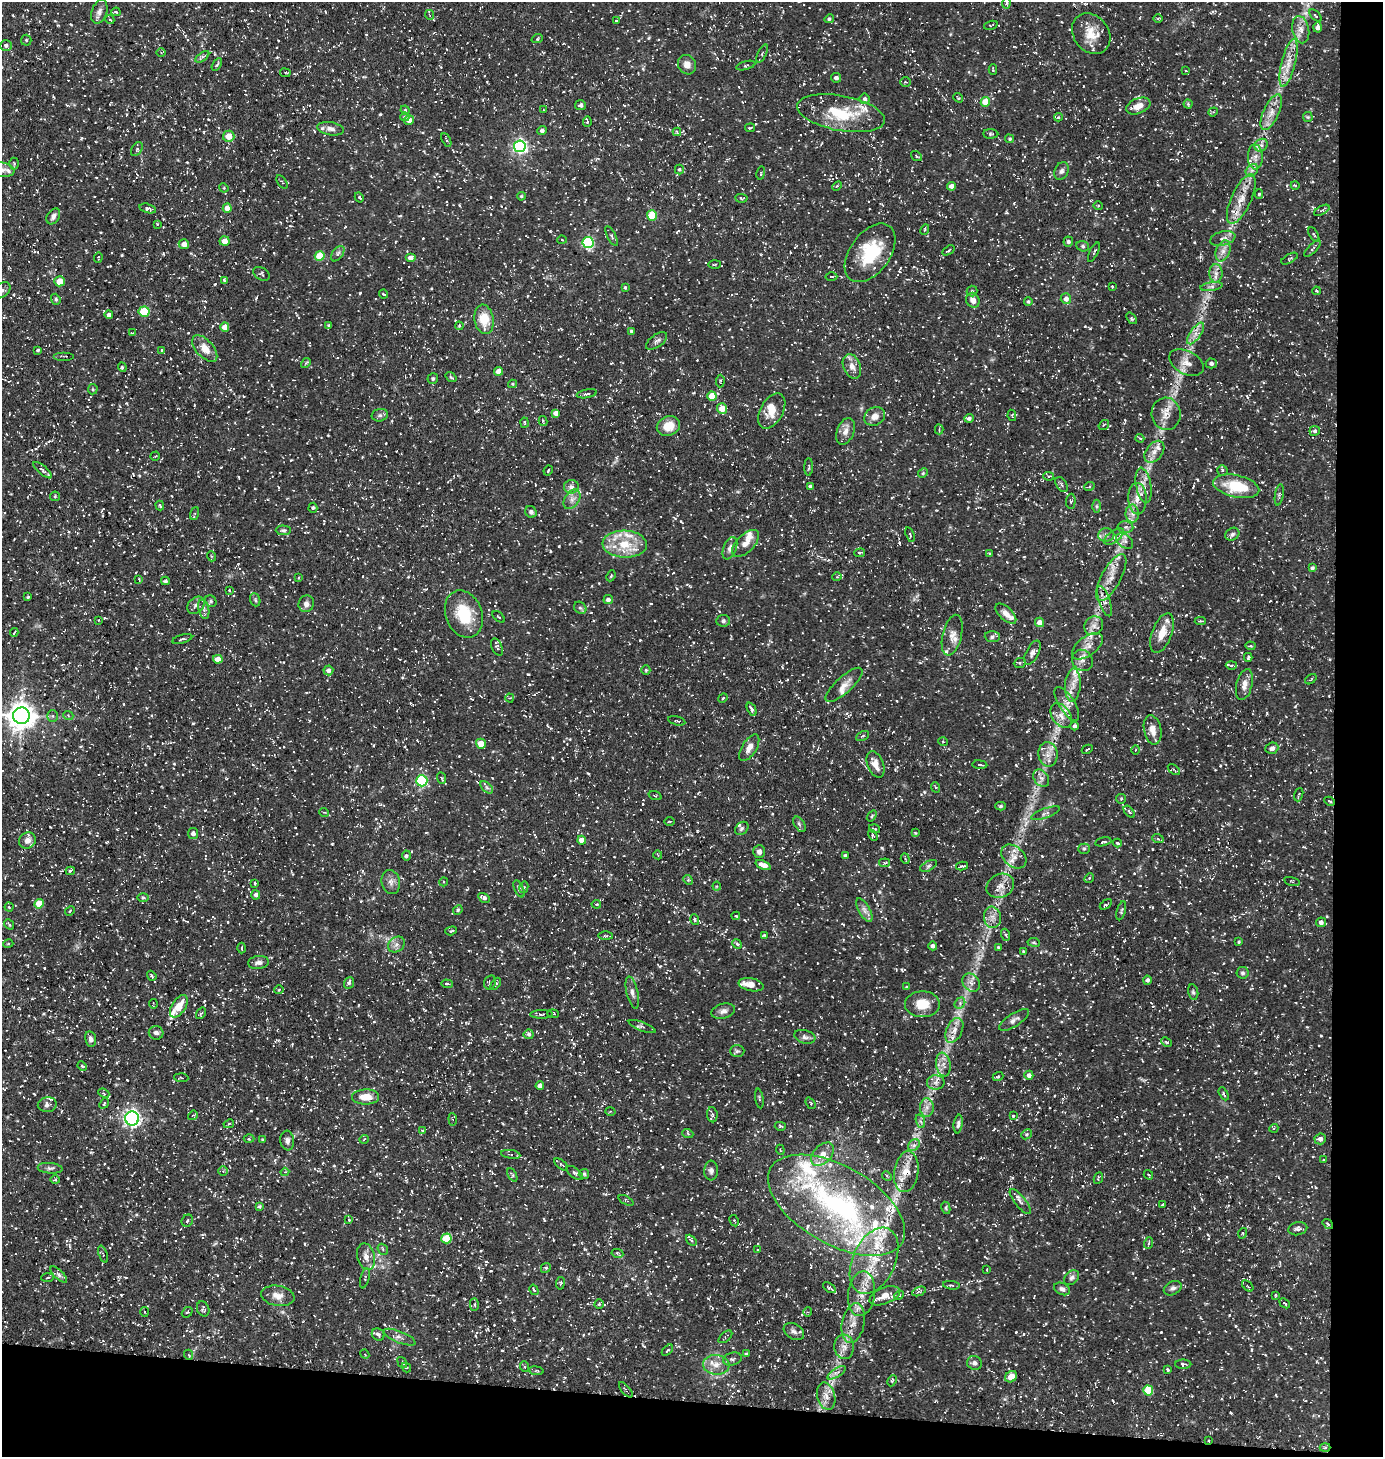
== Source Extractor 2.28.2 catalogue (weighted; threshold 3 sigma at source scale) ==
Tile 9 of 3 x 3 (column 3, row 3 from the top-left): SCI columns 2909-4289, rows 1-1455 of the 4388 x 4367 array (HDU 1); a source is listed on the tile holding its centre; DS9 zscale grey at full resolution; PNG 1385 x 1459 px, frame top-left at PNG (2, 2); each listed source drawn as its Kron ellipse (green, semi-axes under 4 px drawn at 4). Shown black and unused: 7% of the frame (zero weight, under 3 of 5 exposures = <1% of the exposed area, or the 3 px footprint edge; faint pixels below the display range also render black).
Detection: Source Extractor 2.28.2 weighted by HDU 2 'WHT'; one run over the whole footprint, this tile lists its part. Background 0.109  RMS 0.0045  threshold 0.0201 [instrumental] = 3 sigma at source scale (4.5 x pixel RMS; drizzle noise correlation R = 1.50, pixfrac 1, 0.05/0.05 arcsec/px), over >= 5 px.
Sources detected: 1017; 4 too faint to see at this stretch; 1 inside a brighter object's white glare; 55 cosmic-ray / hot-pixel residue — neither listed nor drawn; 60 inside a brighter listed object's ellipse — not listed separately; of the other 897, all 500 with FLUX_AUTO >= 0.46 (the completeness limit of this list) listed and drawn (397 fainter detections not listed), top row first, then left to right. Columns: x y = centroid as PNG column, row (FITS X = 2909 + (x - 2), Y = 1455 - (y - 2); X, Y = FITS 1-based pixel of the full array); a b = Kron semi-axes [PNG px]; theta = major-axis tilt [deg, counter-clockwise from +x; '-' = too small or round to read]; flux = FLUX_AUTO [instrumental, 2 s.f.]
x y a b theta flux
1006 3 5 3 - 0.72
99 12 12 7 70 2.2
116 12 4 3 - 0.49
430 15 5 3 - 0.46
1315 16 7 3 -46 0.63
1158 18 5 3 - 0.49
110 19 5 3 - 0.65
829 19 5 4 - 0.89
616 21 4 3 - 0.48
991 25 7 3 16 0.51
1318 27 5 4 - 2.1
1301 30 14 8 -78 3.4
1091 34 22 17 -53 8.3
537 39 6 3 19 0.46
26 40 5 5 - 0.82
6 46 6 5 - 1.2
161 52 5 3 - 0.48
762 54 10 4 64 0.83
202 57 8 4 34 0.94
1288 63 24 7 76 6.3
217 64 7 4 57 0.78
687 65 10 8 -63 3.2
746 66 10 3 14 0.56
993 70 5 3 - 0.47
1186 71 3 3 - 0.46
285 73 5 3 - 0.58
836 78 5 4 - 1.4
906 82 5 4 - 0.67
958 98 5 3 - 0.58
865 99 5 5 - 1.1
985 102 5 4 - 8.6
1188 104 4 4 - 0.65
580 105 5 5 - 1.1
1138 106 12 7 22 4.1
405 110 4 4 - 0.58
544 110 4 3 - 0.47
1213 112 5 4 - 0.54
1271 112 19 7 66 4.4
841 113 44 17 -10 22
405 117 5 4 - 0.7
1058 117 4 4 - 0.48
1308 117 5 5 - 0.55
409 120 5 5 - 2.2
587 122 5 4 - 0.51
750 128 5 3 - 0.57
331 129 13 6 -10 2.5
542 130 5 4 - 1.6
677 132 4 4 - 0.57
991 134 7 5 -2 0.72
229 136 5 5 - 6.5
1010 139 4 4 - 0.67
446 140 7 3 -61 0.62
1261 145 7 6 - 1.6
520 146 6 6 - 110
137 149 8 5 59 0.93
916 156 6 3 -37 0.5
1255 157 12 7 -88 3.1
14 164 6 5 - 0.62
2 169 13 7 -10 2.1
679 169 5 4 - 0.72
1252 170 7 5 44 1.3
1061 171 9 7 65 1.5
761 173 7 4 78 0.57
282 182 7 3 -56 0.49
1295 185 4 3 - 0.47
837 186 5 3 - 0.53
951 186 4 4 - 2.6
224 188 5 4 - 0.49
1259 194 5 4 - 0.78
521 196 4 3 - 0.57
359 197 5 3 - 0.49
741 198 6 4 -5 0.72
1241 199 27 10 66 7.6
1098 205 5 3 - 0.49
148 208 8 4 -14 1.3
227 208 4 4 - 4.7
1322 210 8 3 29 0.86
652 215 5 5 - 14
53 216 8 6 57 1.7
157 224 3 3 - 0.5
925 229 5 4 - 0.67
1314 235 8 2 -60 0.48
612 236 11 4 -63 0.94
1223 238 13 7 13 2.5
562 240 4 4 - 0.53
224 241 5 4 - 3.9
1068 242 5 5 - 1.2
588 243 5 5 - 51
184 244 5 5 - 2.8
1083 246 6 5 - 0.82
1313 249 10 3 46 0.87
948 250 6 2 34 0.57
1223 251 11 7 70 2.7
1094 252 10 2 64 0.54
870 253 33 20 54 22
338 254 9 5 53 1.2
320 256 5 5 - 11
98 258 5 3 - 0.59
410 258 5 4 - 2.7
1290 259 9 4 29 0.8
714 264 6 3 2 0.5
1216 273 9 6 89 2
261 274 9 6 -33 0.98
831 276 6 3 -1 0.48
224 280 4 3 - 0.74
60 281 5 5 - 6
1112 286 3 2 - 0.52
625 287 3 3 - 0.58
1211 287 11 4 9 1.3
2 290 10 6 38 1.9
972 291 5 5 - 0.7
1316 291 4 3 - 0.5
384 294 4 3 - 0.53
56 299 6 4 -69 0.7
1066 299 5 5 - 2.6
973 300 7 6 - 3.6
1028 301 4 3 - 0.61
144 312 5 5 - 15
109 315 4 4 - 1.6
1131 318 6 3 -50 0.73
484 319 15 9 -81 10
329 326 4 3 - 0.86
459 326 4 4 - 0.5
225 327 4 4 - 4.2
631 331 3 3 - 0.87
132 333 4 3 - 0.48
1196 333 12 5 55 2.8
657 341 12 6 36 1.6
205 348 16 8 -48 5.1
38 350 3 3 - 0.66
161 350 4 3 - 0.46
64 356 10 2 0 0.56
306 363 5 4 - 0.64
1186 363 18 11 -28 4.4
1211 363 5 5 - 1.3
852 366 13 8 -69 3.3
122 367 5 3 - 0.54
498 371 4 4 - 3.5
451 377 6 3 -36 0.58
433 378 5 5 - 0.85
720 381 6 4 86 0.63
512 384 4 4 - 0.5
93 389 5 5 - 0.57
587 394 10 3 11 0.82
712 396 5 4 - 8.3
722 408 5 5 - 5.8
772 411 19 11 60 6.4
555 413 4 4 - 2.4
1166 414 16 14 -84 5.4
380 415 8 6 13 1.2
1012 415 6 3 -80 0.53
875 416 11 8 28 3.5
969 418 4 4 - 1.3
543 421 5 2 - 0.71
524 423 5 3 - 0.64
1104 425 6 2 36 0.46
668 426 12 9 22 7
939 429 5 3 - 0.52
845 431 14 8 68 3.1
1315 431 5 5 - 1
1140 438 4 3 - 0.6
1154 452 12 8 51 3.1
155 456 5 2 - 0.46
809 467 9 3 89 0.6
43 470 12 4 -40 1.1
548 470 5 3 - 0.55
1222 470 5 5 - 0.96
923 473 5 4 - 0.51
1048 476 5 4 - 0.58
1061 484 8 5 -57 1.1
1144 485 18 7 -79 3.9
810 486 3 3 - 0.78
1236 486 23 11 -12 16
571 487 7 6 - 1.9
1089 487 5 3 - 0.47
1279 495 11 4 81 0.86
55 496 5 4 - 0.6
572 499 11 7 55 2.3
1137 499 16 9 -88 4.6
1071 501 7 5 87 0.84
160 506 5 3 - 0.67
1097 506 6 4 -90 0.72
313 508 5 4 - 0.87
531 512 6 5 - 1.4
195 513 6 4 70 0.6
1132 514 9 6 -89 2.1
1125 527 8 6 0 1.4
283 530 7 5 -1 0.87
1232 534 7 6 - 1
910 535 8 3 -72 0.59
1106 535 8 6 1 1.5
1114 537 12 5 36 1.8
1125 541 9 6 -40 1.8
745 543 17 8 44 3.7
625 544 22 13 -2 12
730 548 11 6 68 2.1
860 553 5 3 - 0.68
990 553 3 2 - 0.61
211 556 5 3 - 0.47
1312 568 4 4 - 1
611 576 6 3 66 0.56
837 577 5 4 - 0.53
1111 577 26 9 61 6.5
299 578 3 3 - 0.47
139 579 4 2 - 0.46
165 581 4 3 - 1
229 590 3 2 - 0.69
28 597 4 3 - 0.53
255 600 7 5 -70 0.72
608 600 5 4 - 1.6
211 601 6 5 - 0.84
1105 601 16 5 -70 2.2
306 604 8 7 - 2.1
196 605 10 7 44 1.9
580 608 7 5 -42 0.89
204 609 10 5 -78 1.5
464 614 24 18 -69 16
1006 614 13 6 -44 2.9
499 617 7 3 -40 0.54
98 620 3 2 - 0.46
723 621 7 6 - 1.1
1200 621 5 3 - 0.69
1039 622 4 4 - 3.9
1094 626 10 9 - 2.6
14 633 4 2 - 0.59
1162 633 21 10 69 7.4
952 635 21 9 77 4.1
992 637 7 5 -4 1.1
182 639 10 3 15 0.76
1087 646 18 9 37 4.4
1250 646 5 3 - 0.65
497 647 9 5 -66 0.82
1032 653 13 6 63 2.3
1248 657 4 3 - 0.62
218 659 4 4 - 4.2
1082 660 11 10 - 2.9
1020 663 6 5 - 0.89
1231 665 5 3 - 0.71
328 670 5 5 - 1.9
646 670 5 4 - 0.56
1311 679 6 3 38 0.54
844 685 24 8 42 3.9
1073 685 16 7 87 4.4
1244 685 16 8 76 3.4
510 698 4 4 - 0.47
723 698 5 4 - 0.47
1067 704 19 8 -57 3.4
752 709 7 4 -64 1.3
68 715 5 3 - 0.52
21 716 8 8 - 560
53 716 6 5 - 0.86
1061 716 13 9 -56 3.5
677 721 9 3 -13 0.59
1074 726 4 4 - 1.2
1153 730 15 8 -78 4.2
862 736 7 4 27 0.77
943 742 5 4 - 0.5
481 744 5 4 - 6
749 748 15 7 57 3.3
1272 748 6 5 - 1.7
1087 749 6 2 30 0.56
1136 750 5 3 - 0.46
1048 754 12 9 -81 3.8
875 764 14 8 -68 4
980 765 7 3 -6 0.59
1174 770 7 2 -37 0.51
441 778 6 3 -67 0.49
1041 778 9 7 -54 1.9
422 781 6 5 - 50
487 787 7 4 -43 1
935 787 5 3 - 0.46
1299 795 7 3 72 0.6
655 796 7 3 -19 0.57
1121 799 5 4 - 0.55
1330 801 5 3 - 0.51
1000 806 5 4 - 0.73
324 812 5 3 - 0.52
1129 812 7 4 -53 0.66
1045 813 15 4 21 1.5
872 816 6 3 53 0.52
670 821 5 2 - 0.46
799 824 8 5 -58 1.2
742 828 7 5 44 1
874 829 6 3 -15 0.47
915 833 3 3 - 0.53
193 834 5 5 - 1.7
873 835 6 4 -58 0.88
1158 839 6 3 -19 0.53
27 840 9 7 37 2.5
582 840 4 4 - 4.2
1103 842 8 3 13 0.86
1117 843 4 3 - 0.71
1084 849 5 5 - 0.74
759 852 6 6 - 1.6
658 855 4 3 - 0.46
407 856 5 4 - 0.75
845 856 4 3 - 0.96
1014 856 14 10 -40 4.2
905 859 5 4 - 0.54
885 863 5 3 - 0.54
763 865 8 4 -23 2.7
928 866 9 5 27 1
962 866 6 3 12 0.63
70 871 4 3 - 0.81
1089 878 5 4 - 0.62
688 880 5 4 - 0.54
1292 881 8 3 -13 0.5
391 882 12 9 -77 2.4
443 882 4 3 - 0.48
255 883 4 3 - 0.65
717 886 4 4 - 0.61
1000 886 14 11 26 4.2
524 887 6 4 78 0.62
519 889 9 4 -65 1
256 895 4 4 - 1.6
143 898 6 3 -1 0.55
484 898 6 4 -31 1.5
39 904 5 4 - 8.6
596 904 5 3 - 0.61
1106 904 7 3 32 0.68
9 907 4 4 - 0.59
458 910 5 4 - 0.59
864 910 13 5 -60 2.1
70 911 5 4 - 0.59
1121 911 10 3 74 0.69
736 916 4 3 - 0.56
992 917 11 8 -81 2.9
695 920 5 4 - 0.72
1321 922 5 5 - 1.7
9 924 6 3 -50 0.68
451 931 6 3 16 0.68
764 935 4 3 - 0.64
1006 935 6 4 -71 0.71
605 936 7 3 -1 0.57
1034 942 6 3 -9 0.51
1239 942 3 3 - 0.49
8 944 5 3 - 0.47
396 944 9 7 36 2
737 944 5 4 - 0.72
933 946 4 4 - 1.6
998 947 4 4 - 0.51
242 948 5 2 - 0.61
1023 951 4 3 - 0.57
259 962 10 6 7 1.9
1243 973 6 6 - 1
152 976 5 3 - 0.62
1147 980 4 4 - 1.2
490 982 7 5 59 0.93
349 983 6 4 68 1.3
971 983 10 7 -47 2.4
447 984 6 3 -3 0.78
496 984 7 4 59 0.79
751 985 12 6 -11 3.4
907 987 4 3 - 0.54
279 990 4 4 - 0.51
1193 992 8 5 -79 0.9
632 993 16 5 -77 2
960 1003 6 5 - 1.1
153 1004 5 2 - 0.48
922 1004 17 13 0 8.2
179 1006 13 7 58 6.3
723 1011 12 7 15 2.2
201 1013 6 3 53 0.57
542 1014 11 4 0 0.8
553 1014 6 3 -4 0.67
1014 1020 17 6 33 2.1
642 1026 14 4 -22 1.1
954 1030 13 8 65 3.5
156 1033 7 6 - 1.6
529 1034 5 5 - 1
805 1037 11 6 -17 1.6
91 1039 8 5 -80 1.9
1167 1042 6 4 -39 0.68
737 1051 7 5 1 0.87
943 1064 12 7 -80 2.5
82 1066 5 3 - 0.47
1029 1075 4 4 - 1.8
998 1077 5 4 - 0.81
181 1078 7 3 -4 0.48
936 1082 9 7 4 2
540 1086 4 4 - 2.6
104 1093 6 4 -24 0.74
1224 1094 7 3 -62 0.74
366 1097 13 7 1 7.1
759 1099 10 3 -81 0.61
104 1103 5 3 - 0.6
811 1103 6 4 -51 0.58
47 1105 9 7 6 1.8
927 1107 9 7 89 2.3
610 1111 5 3 - 0.53
193 1115 5 4 - 0.6
712 1115 7 5 -84 0.92
1013 1116 3 3 - 0.59
132 1118 7 7 - 150
453 1119 6 4 -83 0.52
920 1121 7 4 -70 1.1
229 1124 5 4 - 0.59
958 1124 9 4 82 1.3
780 1126 5 3 - 0.67
1274 1128 4 4 - 0.54
422 1130 4 3 - 0.62
688 1134 5 3 - 0.5
1026 1134 5 4 - 0.67
249 1139 5 3 - 0.47
364 1139 5 3 - 0.58
1320 1139 6 5 - 2.3
262 1140 4 3 - 0.53
287 1140 10 7 -83 1.9
914 1145 7 5 44 1.2
780 1150 5 3 - 0.59
511 1154 10 3 -9 0.91
822 1154 14 9 47 5.3
1324 1160 4 3 - 0.61
561 1164 8 4 -37 0.69
50 1168 12 5 -5 1.4
711 1170 10 7 86 1.6
223 1171 4 4 - 0.54
285 1172 4 4 - 0.69
906 1172 21 12 81 8.3
575 1173 9 5 -37 0.97
584 1174 5 5 - 0.75
512 1175 7 4 -63 0.65
1148 1175 5 3 - 0.53
887 1176 5 4 - 0.71
1098 1178 6 3 67 0.7
55 1180 5 3 - 0.5
626 1200 8 4 -27 0.74
1020 1201 15 5 -51 1.9
1162 1204 4 3 - 0.87
837 1205 75 39 -30 92
259 1206 4 4 - 0.71
946 1208 6 4 -80 0.63
349 1220 4 3 - 0.59
187 1221 6 5 - 1
734 1221 6 3 -61 0.48
1328 1224 5 3 - 0.6
1298 1229 9 6 11 1.6
1243 1233 5 3 - 0.46
446 1238 5 5 - 13
691 1240 6 3 -46 0.74
1149 1243 6 3 70 0.54
383 1249 6 5 - 0.67
757 1250 3 2 - 0.5
617 1253 6 4 -11 0.64
103 1254 9 4 -71 0.79
366 1257 13 8 -75 3.4
874 1261 35 21 65 21
546 1268 5 4 - 0.72
987 1270 3 2 - 0.46
59 1274 11 4 -44 1.3
47 1278 6 3 3 0.54
365 1278 10 3 76 0.68
1072 1278 8 6 44 1.3
560 1283 6 3 81 0.48
952 1285 8 3 -7 0.79
1248 1286 7 3 -44 0.58
829 1288 7 4 -36 1
1173 1288 9 6 27 1.5
1062 1289 8 6 -24 1.5
534 1290 5 3 - 0.6
919 1291 7 4 23 0.86
861 1294 22 13 82 7.8
899 1295 5 4 - 0.59
1275 1295 3 2 - 0.5
278 1296 17 10 -10 4.1
885 1296 16 8 22 5.3
1285 1303 6 3 -42 0.52
474 1304 6 4 89 0.67
599 1304 5 4 - 0.75
203 1309 8 6 -65 0.95
144 1312 5 3 - 0.49
187 1312 6 4 40 0.68
808 1312 4 4 - 0.52
853 1323 20 11 78 5.9
794 1331 11 7 -31 1.9
378 1334 6 6 - 1.3
400 1337 17 5 -22 2.1
725 1337 8 4 41 0.85
844 1347 12 10 -85 3.5
667 1350 7 4 44 0.66
365 1354 5 4 - 0.56
746 1354 4 3 - 0.73
189 1355 5 3 - 0.49
732 1359 9 6 13 1.4
402 1363 6 4 -53 0.67
974 1363 7 7 - 1.5
1183 1364 8 4 0 1
716 1365 13 9 -6 4.3
406 1367 5 3 - 0.64
525 1367 5 3 - 0.47
1168 1370 4 3 - 0.56
536 1371 7 3 -8 0.58
836 1373 10 4 32 1.5
1011 1377 6 5 - 4.1
892 1381 6 4 64 0.6
626 1390 9 3 -50 0.55
1148 1391 5 5 - 15
826 1396 14 9 -76 3.9
1209 1441 4 2 - 0.53
1325 1447 5 3 - 0.55
Overlapping masked pixels (flux is a lower limit): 3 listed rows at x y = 906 1172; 1328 1224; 1209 1441
Isophote crosses this tile's border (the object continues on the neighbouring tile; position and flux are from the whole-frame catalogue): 4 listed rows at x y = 1006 3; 2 169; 2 290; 21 716